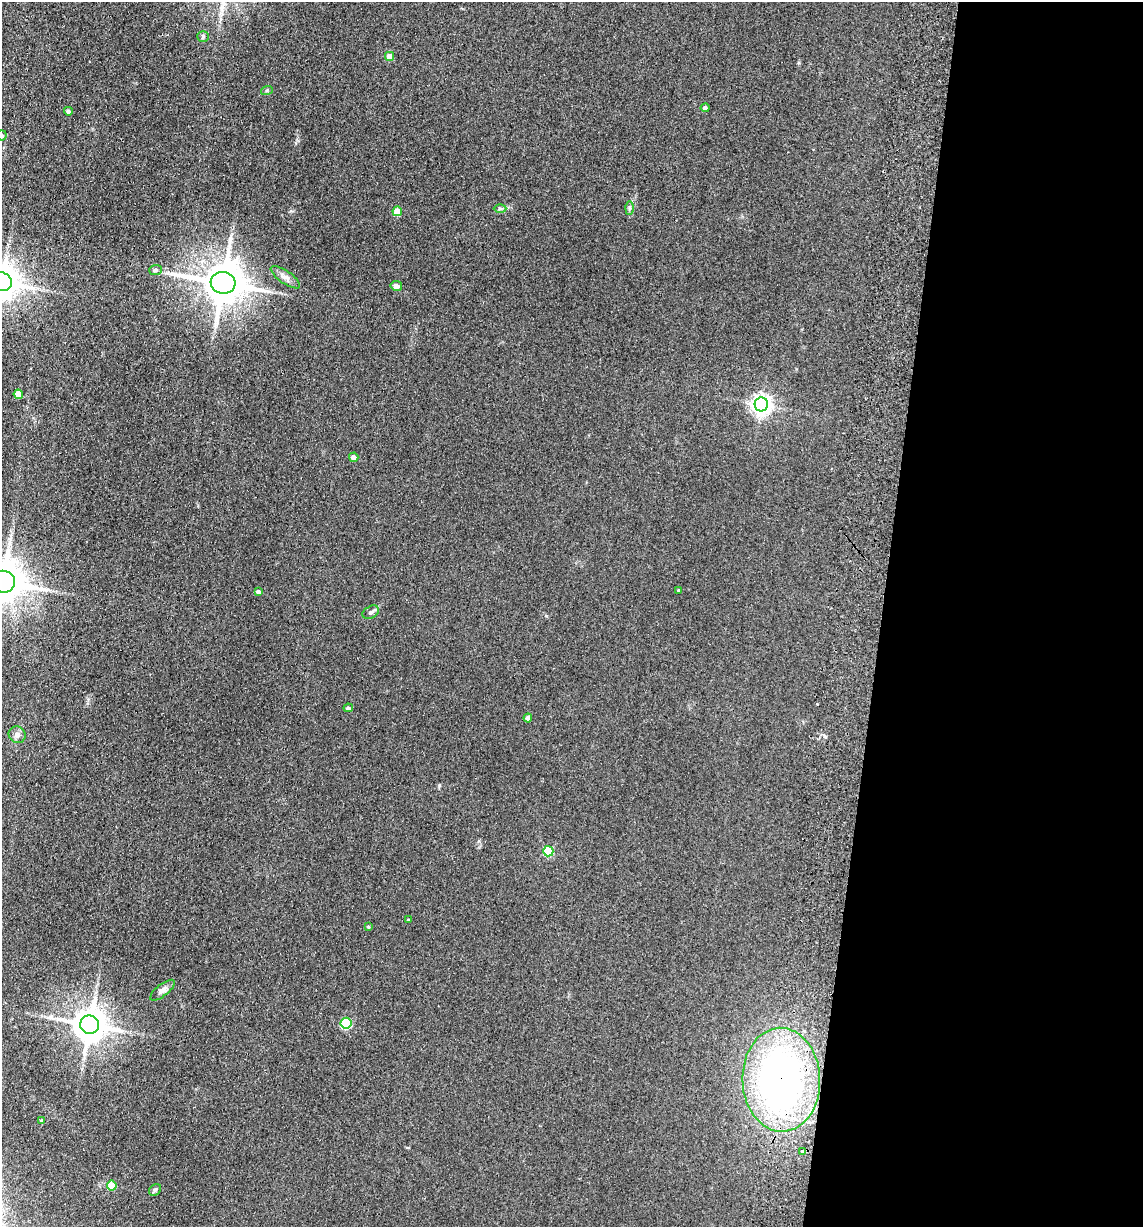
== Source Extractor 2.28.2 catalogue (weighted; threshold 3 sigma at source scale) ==
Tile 12 of 4 x 4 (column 4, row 3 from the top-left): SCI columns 3599-4739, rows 1238-2462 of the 5033 x 4924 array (HDU 1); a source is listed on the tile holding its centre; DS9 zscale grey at full resolution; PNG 1145 x 1229 px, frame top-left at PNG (2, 2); each listed source drawn as its Kron ellipse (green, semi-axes under 4 px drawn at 4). Shown black and unused: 23% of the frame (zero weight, under 2 of 3 exposures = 3% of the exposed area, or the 3 px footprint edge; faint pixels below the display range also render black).
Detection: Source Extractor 2.28.2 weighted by HDU 2 'WHT'; one run over the whole footprint, this tile lists its part. Background 0.132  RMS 0.012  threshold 0.0555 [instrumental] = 3 sigma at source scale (4.5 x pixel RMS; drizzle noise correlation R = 1.50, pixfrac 1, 0.05/0.05 arcsec/px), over >= 5 px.
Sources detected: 36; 1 cosmic-ray / hot-pixel residue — neither listed nor drawn; the other 35 listed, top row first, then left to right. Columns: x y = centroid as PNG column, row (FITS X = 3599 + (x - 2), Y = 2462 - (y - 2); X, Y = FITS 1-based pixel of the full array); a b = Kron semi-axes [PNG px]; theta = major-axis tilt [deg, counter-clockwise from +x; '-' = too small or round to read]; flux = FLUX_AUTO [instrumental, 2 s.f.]
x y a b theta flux
203 36 5 5 - 2.1
389 56 4 4 - 15
267 90 6 3 19 1.5
705 108 4 4 - 3.5
68 111 4 4 - 2.9
2 135 5 5 - 3.1
629 208 7 4 89 2
500 209 6 4 0 2
397 211 5 4 - 19
155 270 6 5 - 2.7
285 277 17 6 -35 6.6
2 282 10 9 - 2700
223 283 12 11 - 3900
396 286 5 5 - 4.6
18 394 4 4 - 17
761 404 7 6 - 590
354 457 5 4 - 7.7
3 582 12 11 - 3800
679 590 4 3 - 1.2
258 592 4 4 - 5.4
371 612 9 6 29 3.2
348 708 4 4 - 2.6
528 718 4 4 - 7.7
17 735 9 8 - 4.9
548 851 5 5 - 55
408 920 3 3 - 1.5
368 927 3 3 - 1.3
162 990 15 6 38 5.4
346 1023 5 5 - 84
90 1025 9 9 - 2500
781 1080 52 39 -88 460
42 1121 4 3 - 3.1
803 1151 4 3 - 13
112 1185 5 5 - 30
155 1190 6 5 - 2
Overlapping masked pixels (flux is a lower limit): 1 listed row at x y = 781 1080
Isophote crosses this tile's border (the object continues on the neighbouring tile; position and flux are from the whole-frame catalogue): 3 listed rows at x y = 2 135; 2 282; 3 582